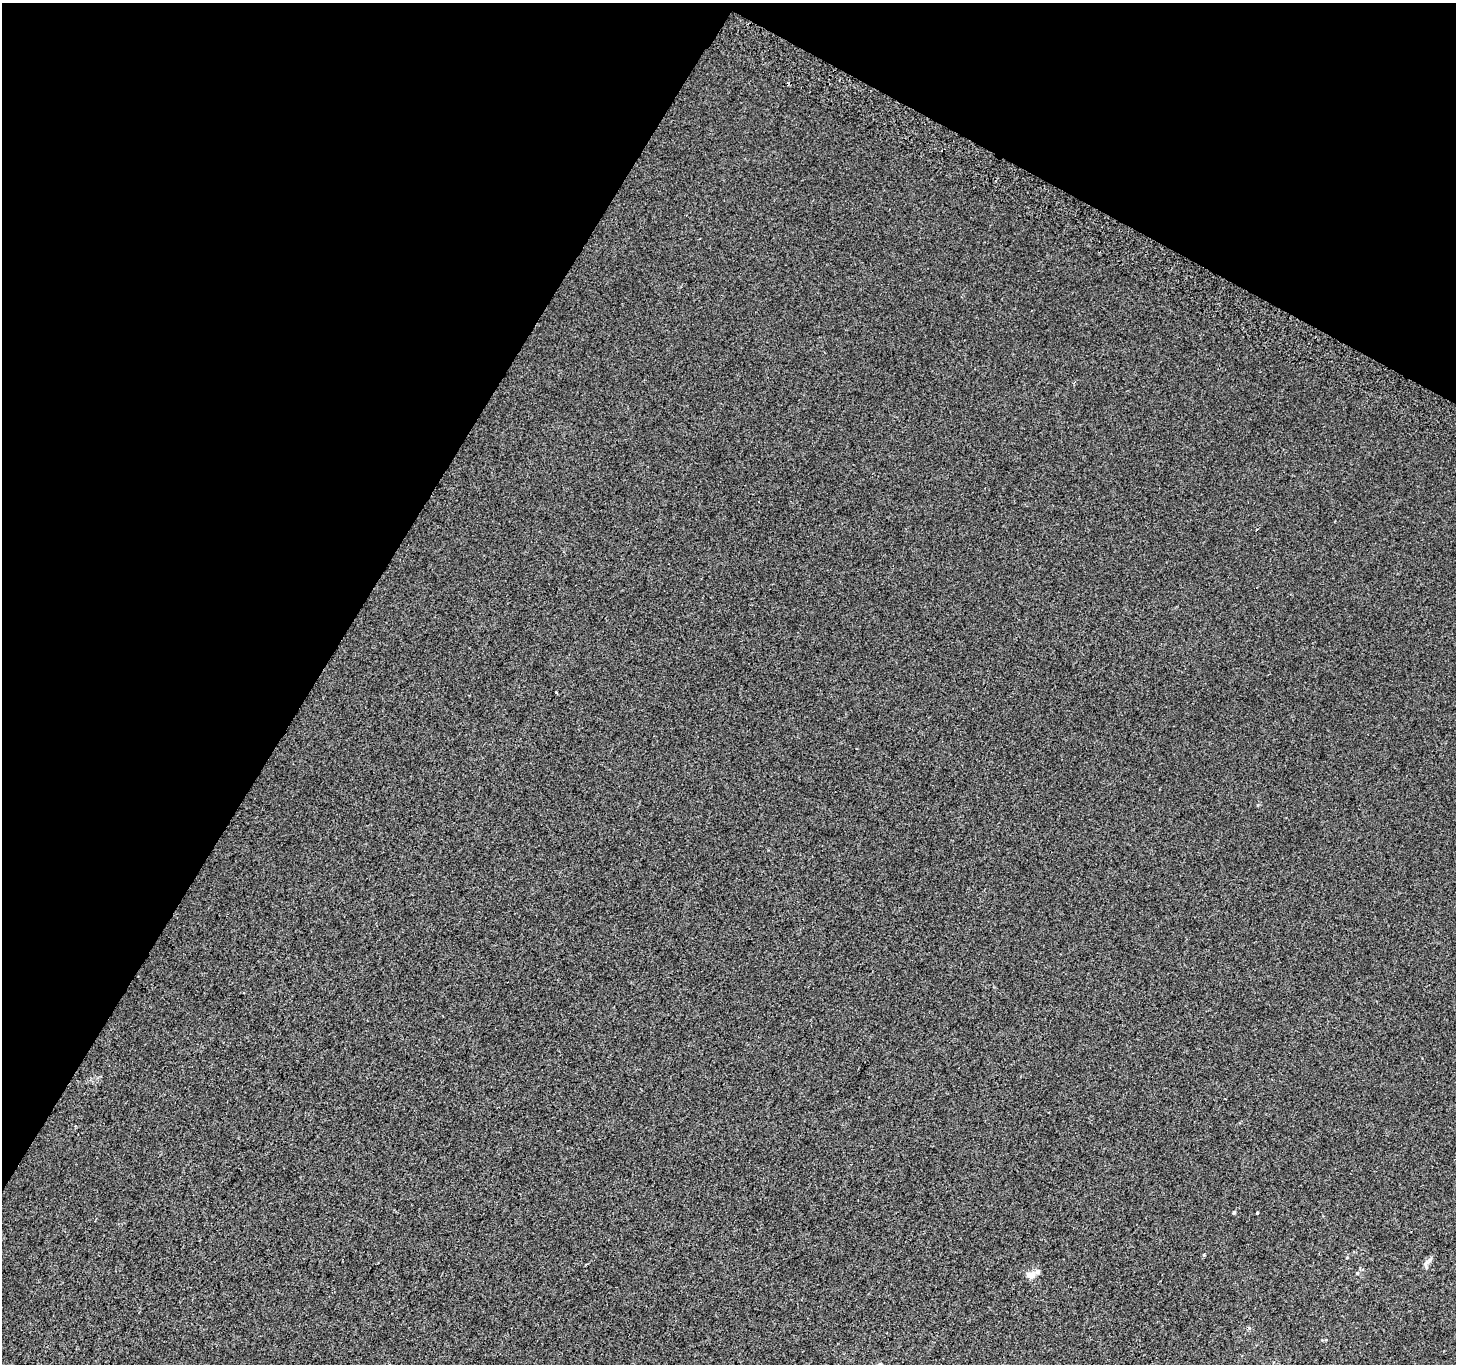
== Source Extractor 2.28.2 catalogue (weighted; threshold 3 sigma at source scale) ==
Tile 2 of 4 x 4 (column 2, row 1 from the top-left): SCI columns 1484-2937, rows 4387-5748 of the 5868 x 5981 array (HDU 1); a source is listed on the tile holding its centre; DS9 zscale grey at full resolution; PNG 1458 x 1366 px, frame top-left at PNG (2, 3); no overlay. Shown black and unused: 29% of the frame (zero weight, under 2 of 3 exposures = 2% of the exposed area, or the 3 px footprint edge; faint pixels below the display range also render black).
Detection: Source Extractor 2.28.2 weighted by HDU 2 'WHT'; one run over the whole footprint, this tile lists its part. Background 0.00199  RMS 0.0054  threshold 0.0244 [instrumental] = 3 sigma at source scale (4.5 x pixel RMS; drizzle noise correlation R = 1.50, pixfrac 1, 0.0396/0.0396 arcsec/px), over >= 5 px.
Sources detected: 10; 2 inside a brighter listed object's ellipse — not listed separately; the other 8 listed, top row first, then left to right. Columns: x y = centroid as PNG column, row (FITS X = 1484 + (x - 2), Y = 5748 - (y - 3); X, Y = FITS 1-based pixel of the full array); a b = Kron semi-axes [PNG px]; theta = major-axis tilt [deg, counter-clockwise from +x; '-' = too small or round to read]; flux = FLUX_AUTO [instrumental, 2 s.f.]
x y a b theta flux
557 693 3 2 - 0.49
1234 1212 4 3 - 0.76
1257 1213 3 3 - 0.89
1204 1255 4 3 - 0.43
1427 1262 15 5 37 1.9
1357 1273 4 4 - 0.48
1031 1275 12 9 38 3.2
1249 1328 5 5 - 0.62